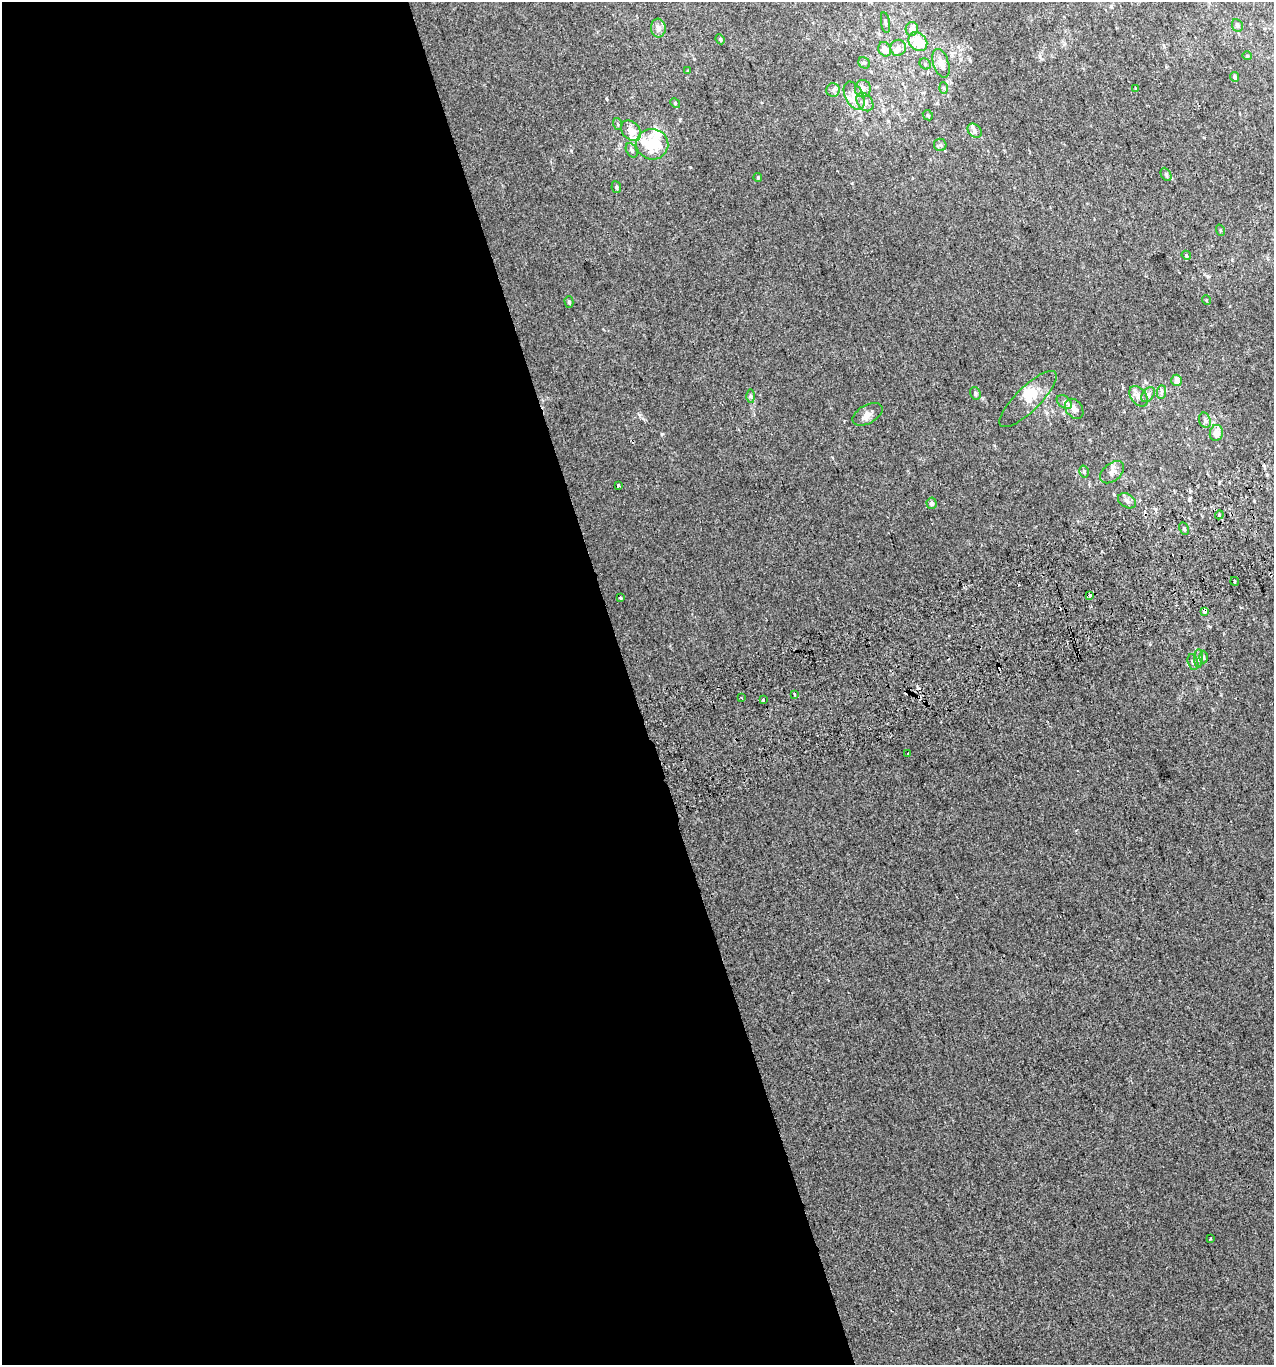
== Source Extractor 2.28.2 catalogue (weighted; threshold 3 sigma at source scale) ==
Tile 9 of 4 x 4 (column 1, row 3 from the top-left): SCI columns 86-1357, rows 1407-2769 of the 5313 x 5536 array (HDU 1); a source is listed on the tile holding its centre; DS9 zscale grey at full resolution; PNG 1276 x 1367 px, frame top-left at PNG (2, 2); each listed source drawn as its Kron ellipse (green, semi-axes under 4 px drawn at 4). Shown black and unused: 50% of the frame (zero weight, under 2 of 3 exposures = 2% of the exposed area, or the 3 px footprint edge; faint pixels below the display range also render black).
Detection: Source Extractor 2.28.2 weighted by HDU 2 'WHT'; one run over the whole footprint, this tile lists its part. Background 0.00305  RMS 0.0074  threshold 0.0333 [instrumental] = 3 sigma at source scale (4.5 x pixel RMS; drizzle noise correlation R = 1.50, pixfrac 1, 0.0396/0.0396 arcsec/px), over >= 5 px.
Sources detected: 77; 5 cosmic-ray / hot-pixel residue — neither listed nor drawn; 6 inside a brighter listed object's ellipse — not listed separately; the other 66 listed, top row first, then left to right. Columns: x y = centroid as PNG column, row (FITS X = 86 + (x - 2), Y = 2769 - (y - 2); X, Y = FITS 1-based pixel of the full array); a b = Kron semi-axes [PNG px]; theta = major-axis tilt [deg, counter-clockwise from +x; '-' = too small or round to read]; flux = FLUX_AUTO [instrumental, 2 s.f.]
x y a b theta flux
885 23 10 3 -80 1.2
1237 25 6 5 - 1.6
658 28 9 7 -85 3.5
912 29 7 6 - 4.2
720 39 5 4 - 1.1
918 42 10 8 -49 16
898 48 8 8 - 3.5
885 49 7 6 - 5.4
1247 56 4 4 - 0.83
864 63 6 5 - 1.5
941 63 15 7 -72 4.8
925 64 6 5 - 1.1
688 71 4 4 - 0.69
1235 77 5 4 - 1.6
944 88 6 4 -87 0.91
863 89 9 8 - 3.6
1136 89 4 4 - 0.84
833 90 7 6 - 2
854 96 15 9 -63 6.5
865 102 10 7 -52 3.5
675 103 5 4 - 0.85
928 115 5 4 - 1
618 124 6 3 -71 0.83
631 131 11 8 -45 7.4
975 131 8 6 -47 2.2
652 144 16 15 - 27
940 145 6 6 - 1.6
632 150 8 5 -59 1.8
1166 174 7 5 -63 1.3
758 178 5 3 - 0.66
616 187 6 4 -80 1.2
1220 230 5 3 - 0.7
1186 255 5 3 - 0.74
1206 300 5 3 - 0.56
569 302 6 4 -75 1.4
1177 380 6 5 - 4.8
1161 392 7 4 89 1.7
975 393 6 5 - 1.2
1148 395 8 5 52 2
751 396 7 4 -89 1.4
1139 396 11 7 -54 3.9
1028 399 38 12 44 15
1064 402 8 5 -38 2.2
1074 409 11 8 -53 4.2
867 414 16 9 29 5
1205 420 8 5 -68 2
1216 433 8 6 78 6.4
1084 472 6 4 -76 1.3
1112 472 14 9 39 4
618 485 3 3 - 1.9
1127 501 10 6 -31 2.4
932 503 6 5 - 2.1
1219 515 4 3 - 0.64
1184 529 6 4 -64 1
1234 581 4 2 - 0.82
1089 596 4 3 - 8.6
621 598 3 3 - 2.8
1204 611 4 3 - 7.6
1203 657 6 4 89 1.3
1198 658 9 4 90 2
1193 662 8 5 -76 1.8
795 694 3 3 - 1.8
741 698 3 2 - 0.94
763 700 3 2 - 1.2
908 753 3 3 - 1.7
1210 1239 3 3 - 0.93
Overlapping masked pixels (flux is a lower limit): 2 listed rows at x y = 1089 596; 1204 611
Unlisted compact peaks at least as high as the median listed source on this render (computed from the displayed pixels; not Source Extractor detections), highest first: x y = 662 434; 852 183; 606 98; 571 151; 1150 644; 1189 499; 640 415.